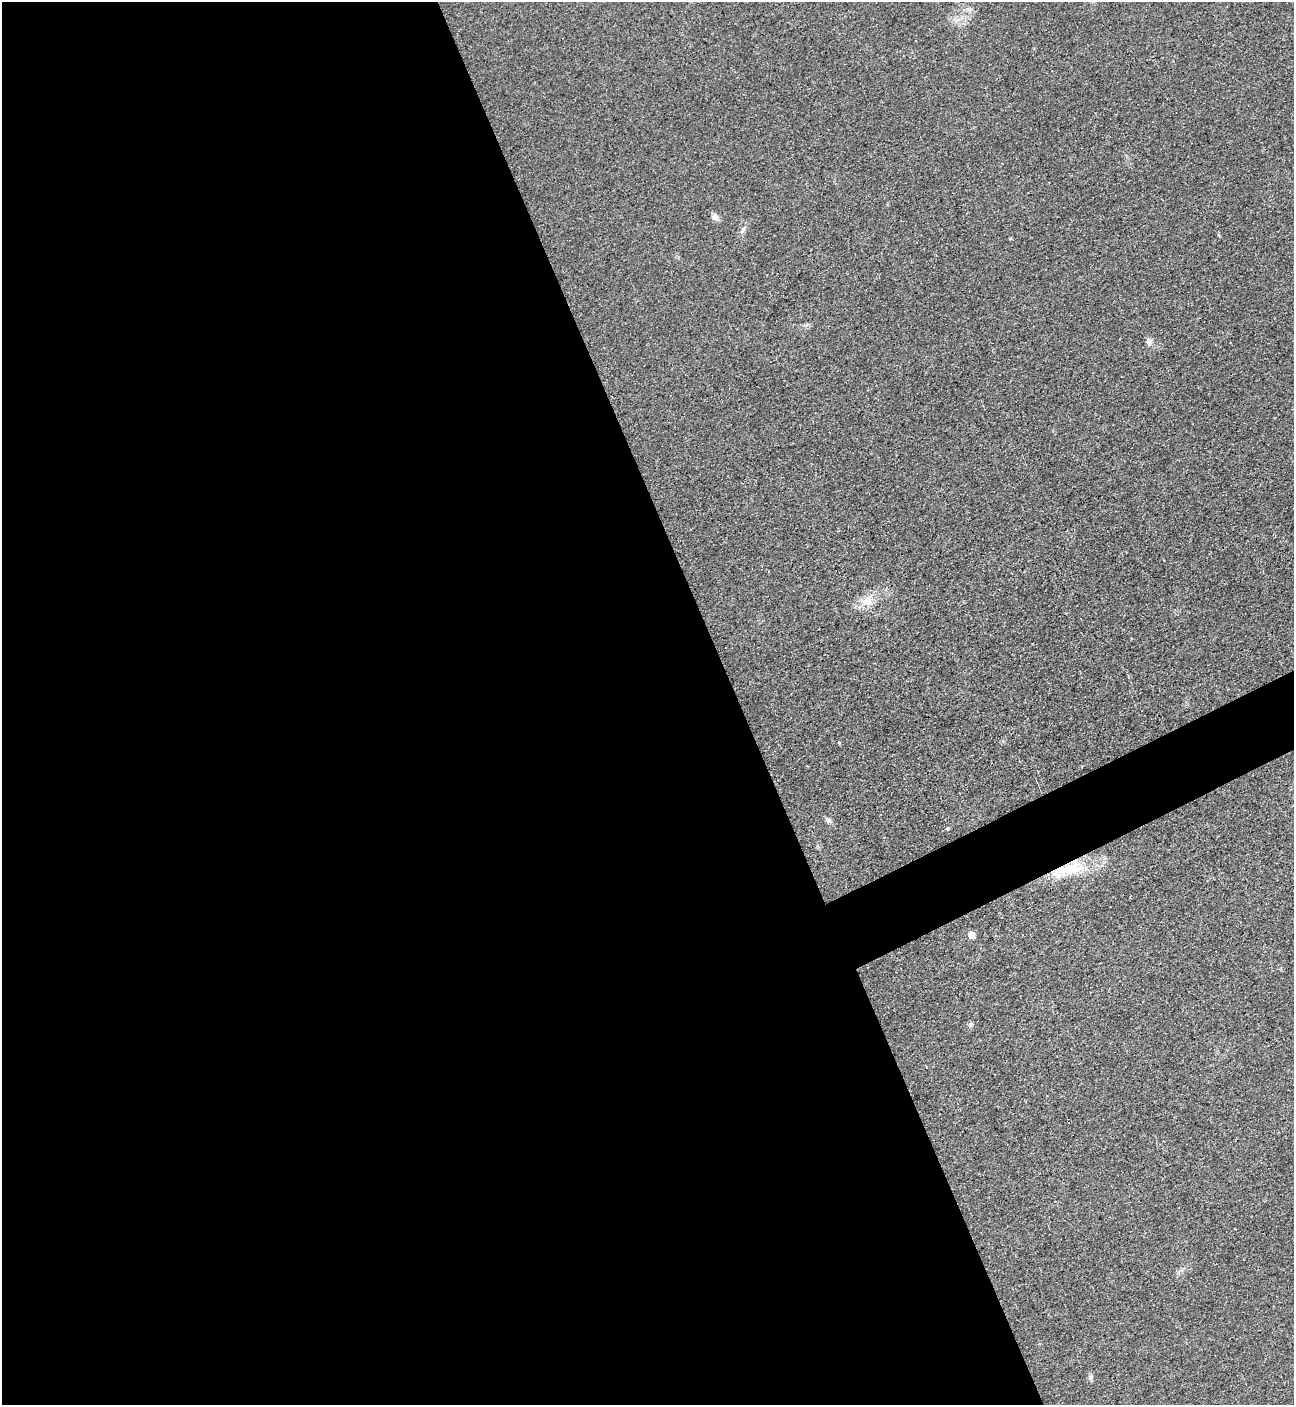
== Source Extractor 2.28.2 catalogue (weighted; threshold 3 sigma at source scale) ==
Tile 9 of 4 x 4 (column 1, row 3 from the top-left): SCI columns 160-1451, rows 1425-2827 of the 5627 x 5645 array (HDU 1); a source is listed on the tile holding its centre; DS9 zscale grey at full resolution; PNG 1296 x 1407 px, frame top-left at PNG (2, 2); no overlay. Shown black and unused: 59% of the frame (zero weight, under 3 of 4 exposures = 1% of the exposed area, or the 3 px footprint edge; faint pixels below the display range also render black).
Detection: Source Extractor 2.28.2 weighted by HDU 2 'WHT'; one run over the whole footprint, this tile lists its part. Background 0.035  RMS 0.0048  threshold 0.0217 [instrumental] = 3 sigma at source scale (4.5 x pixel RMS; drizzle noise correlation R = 1.50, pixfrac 1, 0.05/0.05 arcsec/px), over >= 5 px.
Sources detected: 10; all 10 listed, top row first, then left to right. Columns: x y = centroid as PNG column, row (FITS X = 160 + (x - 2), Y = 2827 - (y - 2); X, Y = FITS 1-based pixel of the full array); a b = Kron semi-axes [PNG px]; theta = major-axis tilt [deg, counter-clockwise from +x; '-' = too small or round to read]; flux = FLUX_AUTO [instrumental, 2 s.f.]
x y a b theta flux
715 217 9 7 -35 2
743 230 12 5 58 1.4
1150 341 8 7 - 1.6
867 601 12 11 - 5
827 820 9 6 -40 1.3
947 828 3 3 - 1.4
1068 869 42 15 16 21
972 935 6 5 - 4
970 1024 6 5 - 0.83
1090 1377 7 6 - 1.2
Overlapping masked pixels (flux is a lower limit): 1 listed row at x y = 1068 869